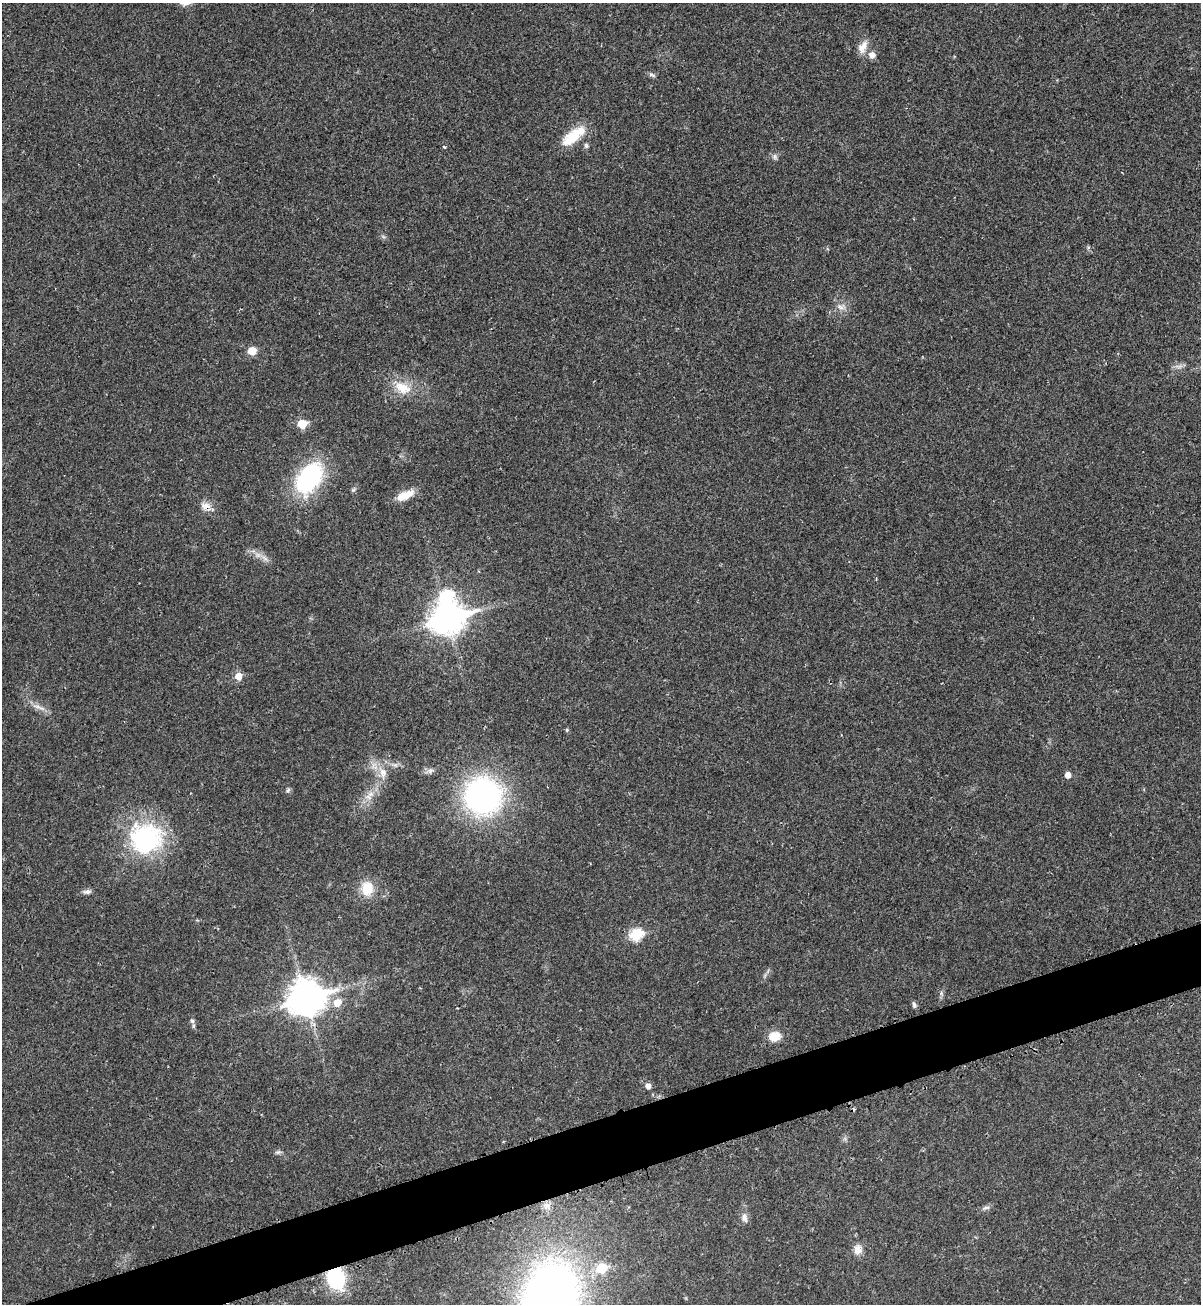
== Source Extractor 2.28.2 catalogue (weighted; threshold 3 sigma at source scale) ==
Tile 7 of 4 x 4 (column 3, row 2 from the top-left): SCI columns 2601-3799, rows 2642-3943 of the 5295 x 5264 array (HDU 1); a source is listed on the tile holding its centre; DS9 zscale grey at full resolution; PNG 1203 x 1306 px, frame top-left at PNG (2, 3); no overlay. Shown black and unused: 4% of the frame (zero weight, under 2 of 3 exposures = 2% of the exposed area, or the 3 px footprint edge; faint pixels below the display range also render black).
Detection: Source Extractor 2.28.2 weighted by HDU 2 'WHT'; one run over the whole footprint, this tile lists its part. Background 0.0204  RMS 0.0038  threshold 0.0172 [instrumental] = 3 sigma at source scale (4.5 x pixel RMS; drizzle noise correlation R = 1.50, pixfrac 1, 0.05/0.05 arcsec/px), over >= 5 px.
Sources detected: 47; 1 inside a brighter object's white glare — not listed; the other 46 listed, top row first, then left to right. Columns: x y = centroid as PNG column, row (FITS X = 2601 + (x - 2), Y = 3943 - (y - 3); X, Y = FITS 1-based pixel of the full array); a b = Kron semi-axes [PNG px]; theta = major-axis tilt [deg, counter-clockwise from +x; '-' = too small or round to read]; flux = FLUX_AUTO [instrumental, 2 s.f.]
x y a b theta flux
863 47 18 10 66 3.5
872 55 9 8 - 2.4
652 75 10 5 -27 0.89
573 136 33 12 38 11
586 145 7 5 -88 0.82
444 147 4 4 - 0.5
775 157 8 6 -75 1
841 307 14 8 -12 2.4
252 351 6 5 - 8
1179 367 7 4 19 1
402 388 24 14 -27 8.2
302 424 6 6 - 11
309 478 36 23 52 41
405 495 23 9 24 5.8
206 506 15 10 -27 3.3
258 555 8 6 -45 1.7
447 618 13 10 18 550
238 676 7 6 - 4
39 707 21 5 -25 2.5
567 730 5 5 - 0.47
395 765 6 5 - 0.88
430 770 8 7 - 1.2
383 773 15 10 -85 4
1068 775 5 5 - 2.5
288 790 7 6 - 0.77
370 794 11 7 39 2.5
483 796 33 32 - 100
146 838 39 35 3 46
367 888 19 15 87 7.8
87 892 12 6 9 1.3
636 934 7 6 - 29
941 993 7 4 -72 0.66
306 997 13 11 19 710
337 1003 9 8 - 4.8
914 1004 9 5 -67 0.94
192 1021 7 6 - 1
775 1036 15 12 18 5.1
648 1086 6 5 - 2
278 1152 9 5 10 0.88
546 1205 9 8 - 2.3
986 1208 11 5 16 1.2
744 1218 13 7 -79 2
858 1250 12 10 86 3
601 1268 7 6 - 13
336 1278 17 13 -74 32
550 1301 67 43 76 310
Overlapping masked pixels (flux is a lower limit): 2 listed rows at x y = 206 506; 336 1278
Isophote crosses this tile's border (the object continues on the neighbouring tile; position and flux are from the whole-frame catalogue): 1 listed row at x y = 550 1301